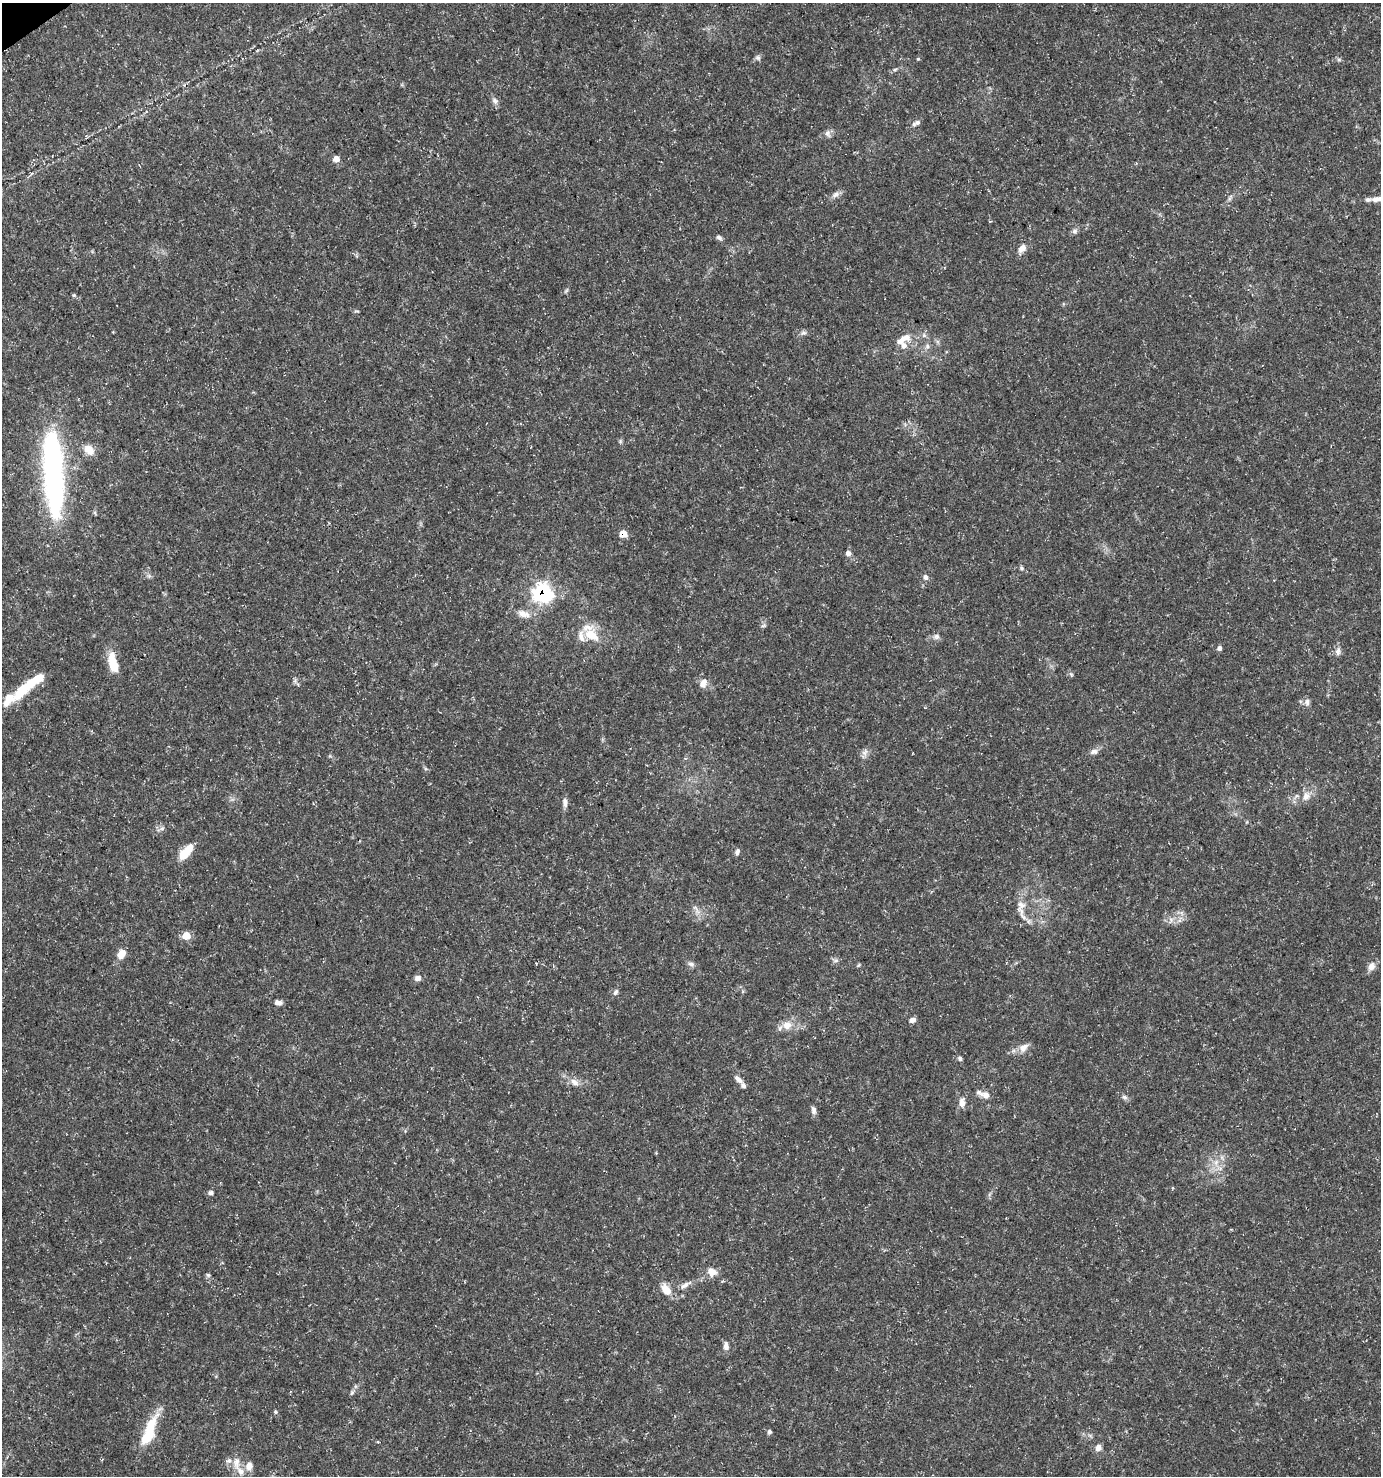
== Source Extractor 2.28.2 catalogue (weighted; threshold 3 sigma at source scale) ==
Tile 11 of 4 x 4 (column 3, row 3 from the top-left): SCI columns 2876-4254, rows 1479-2952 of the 5813 x 5899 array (HDU 1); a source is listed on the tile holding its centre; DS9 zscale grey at full resolution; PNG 1383 x 1478 px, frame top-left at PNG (2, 3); no overlay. Shown black and unused: <1% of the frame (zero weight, under 3 of 5 exposures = <1% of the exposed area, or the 3 px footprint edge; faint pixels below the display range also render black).
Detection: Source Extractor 2.28.2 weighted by HDU 2 'WHT'; one run over the whole footprint, this tile lists its part. Background 0.0272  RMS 0.0025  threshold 0.0114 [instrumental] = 3 sigma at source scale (4.5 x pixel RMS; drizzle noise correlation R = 1.50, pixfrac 1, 0.0396/0.0396 arcsec/px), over >= 5 px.
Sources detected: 93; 1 inside a brighter object's white glare — not listed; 11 inside a brighter listed object's ellipse — not listed separately; the other 81 listed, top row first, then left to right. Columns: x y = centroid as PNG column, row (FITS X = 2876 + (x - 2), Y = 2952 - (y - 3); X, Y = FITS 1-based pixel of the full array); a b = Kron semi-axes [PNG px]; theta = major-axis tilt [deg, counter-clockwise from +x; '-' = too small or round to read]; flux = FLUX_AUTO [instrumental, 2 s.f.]
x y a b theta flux
758 58 8 7 - 0.66
918 59 4 4 - 0.3
1339 59 7 4 -1 0.43
895 69 6 4 19 0.41
495 101 10 7 -43 0.95
917 122 10 6 17 0.86
828 133 10 7 -69 0.97
336 159 6 6 - 1.8
835 195 12 7 28 1.1
1230 198 7 4 71 0.51
1377 199 17 7 5 1.8
1075 231 8 7 - 0.74
719 238 8 5 -23 0.64
1022 248 13 8 55 1.7
566 290 10 3 50 0.36
74 295 5 5 - 0.35
803 333 9 6 10 0.73
902 339 23 9 29 3.3
927 346 8 6 70 0.73
89 450 13 10 -39 2.9
54 481 70 18 -83 66
623 534 7 6 - 3.3
848 553 6 6 - 0.99
1021 568 5 5 - 0.42
925 577 7 6 - 0.85
543 593 9 9 - 64
523 614 19 10 -18 2.4
763 626 8 3 19 0.4
592 635 20 13 -37 5.6
936 636 9 7 28 0.95
1219 648 5 5 - 0.81
1338 651 12 7 -89 1.1
113 664 23 9 -76 6.2
1071 674 7 4 -45 0.42
295 681 7 5 -47 0.59
703 683 13 10 70 1.8
21 692 28 12 45 7.3
1307 702 11 7 -85 0.98
1094 752 11 7 14 1.1
865 753 9 7 27 1.1
1306 796 15 10 58 2.3
565 802 13 6 -86 1.1
162 828 7 4 0 0.57
186 852 22 9 50 4.2
737 852 8 6 73 0.77
1021 905 13 9 -21 1.7
695 908 7 4 -19 0.54
1023 917 16 6 -48 1.4
186 936 6 6 - 4.2
121 954 13 9 58 2.1
836 960 6 6 - 0.62
691 964 9 6 -14 0.8
858 965 7 3 45 0.26
1371 966 12 9 64 1.5
418 978 8 7 - 1.1
616 992 9 6 63 0.72
278 1002 9 6 -6 1.1
912 1020 8 6 9 1
787 1025 12 11 - 2.8
1023 1048 14 10 44 2
960 1058 6 5 - 0.56
738 1079 13 6 -40 1.2
574 1082 12 8 -36 1.7
985 1095 10 8 -26 1.6
1124 1097 8 6 -17 0.68
962 1103 12 7 83 1.7
813 1110 11 6 -79 0.93
1216 1162 9 6 69 1.4
210 1193 7 5 4 0.64
712 1272 12 10 -45 2.4
208 1275 6 5 - 0.43
685 1285 17 6 31 1.5
666 1289 16 9 -58 3
726 1346 12 7 -86 1.2
352 1393 7 4 45 0.48
275 1412 5 5 - 0.39
149 1432 43 11 68 9
769 1432 5 5 - 0.65
1098 1448 7 7 - 1.4
236 1463 17 9 -89 2.6
249 1466 10 8 79 2.2
Overlapping masked pixels (flux is a lower limit): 2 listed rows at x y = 623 534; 543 593
Isophote crosses this tile's border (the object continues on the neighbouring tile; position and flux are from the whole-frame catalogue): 1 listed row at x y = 1377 199